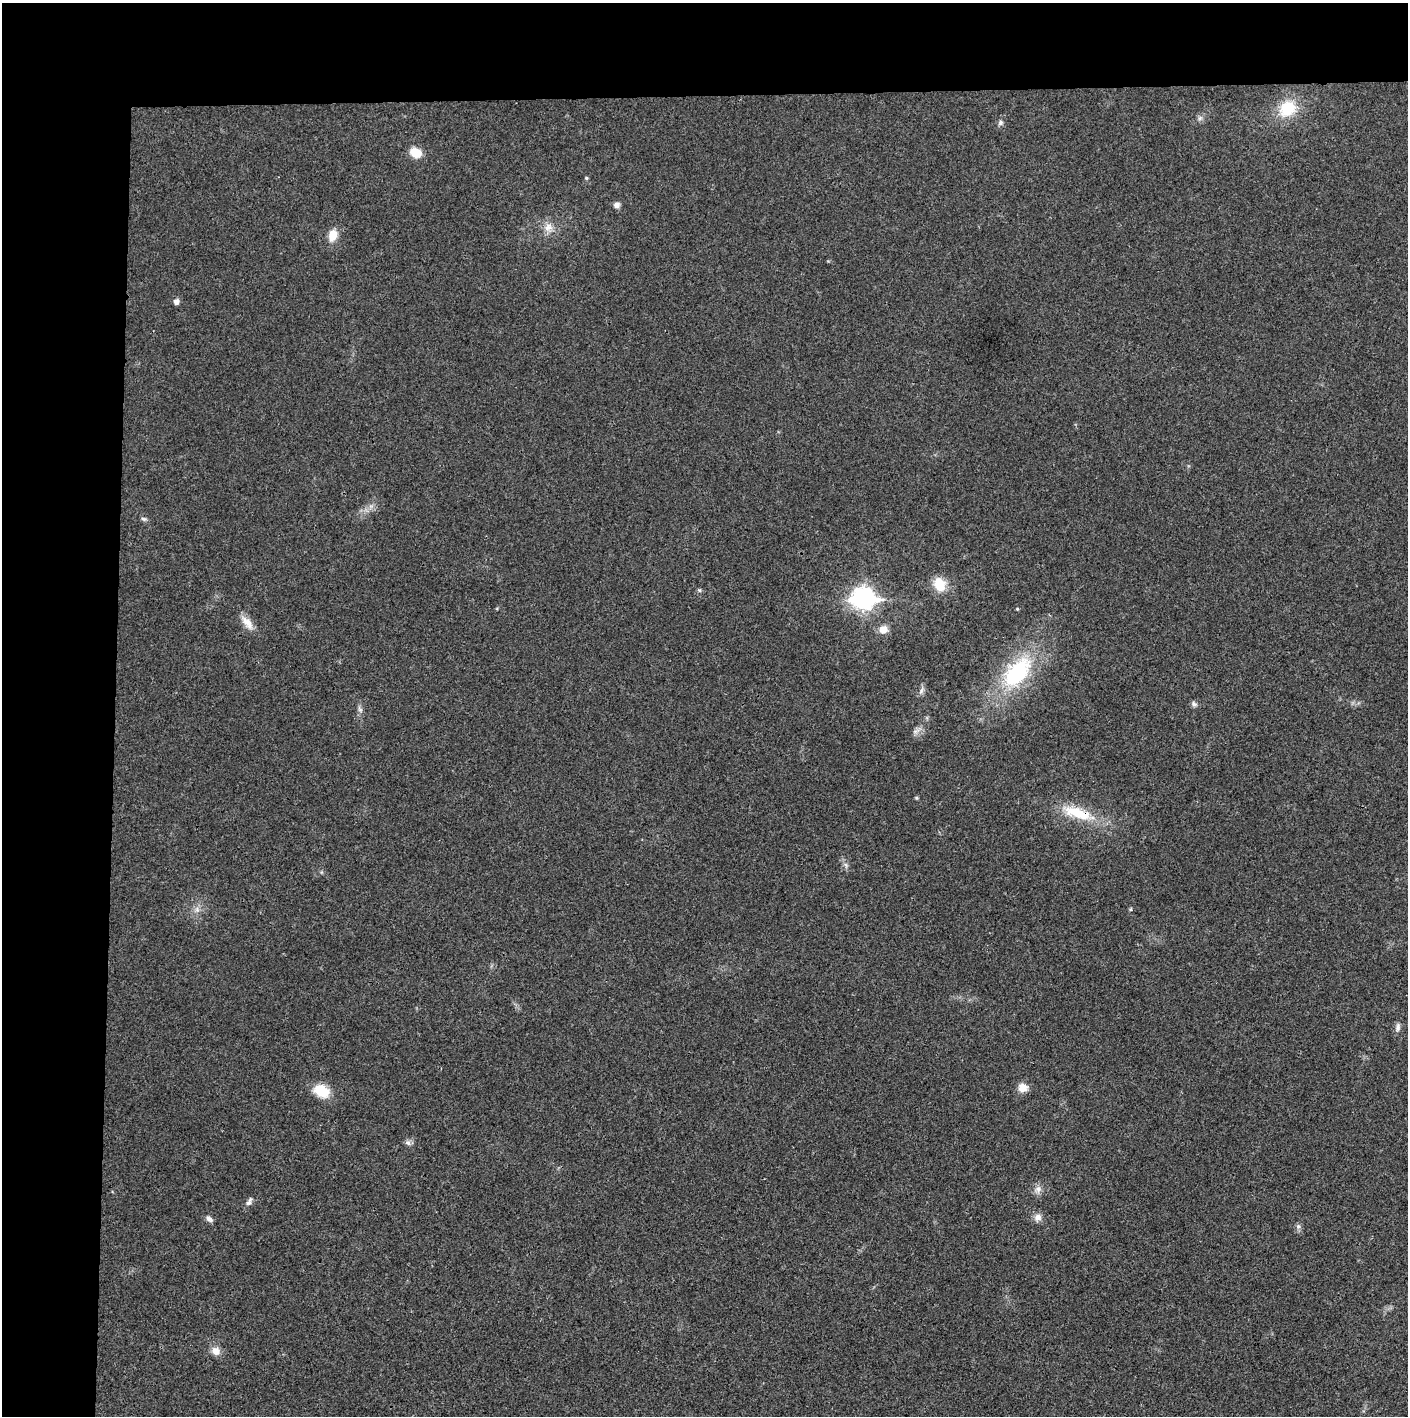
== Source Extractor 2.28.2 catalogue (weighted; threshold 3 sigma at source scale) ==
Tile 1 of 3 x 3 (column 1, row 1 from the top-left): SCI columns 4-1409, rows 2830-4243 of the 4221 x 4243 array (HDU 1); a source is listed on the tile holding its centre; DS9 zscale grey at full resolution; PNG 1410 x 1418 px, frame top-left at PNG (2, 3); no overlay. Shown black and unused: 14% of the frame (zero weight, under 3 of 4 exposures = <1% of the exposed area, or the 3 px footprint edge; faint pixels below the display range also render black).
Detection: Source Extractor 2.28.2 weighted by HDU 2 'WHT'; one run over the whole footprint, this tile lists its part. Background 0.019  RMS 0.0051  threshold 0.0231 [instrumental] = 3 sigma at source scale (4.5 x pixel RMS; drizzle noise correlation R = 1.50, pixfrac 1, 0.05/0.05 arcsec/px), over >= 5 px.
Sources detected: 34; all 34 listed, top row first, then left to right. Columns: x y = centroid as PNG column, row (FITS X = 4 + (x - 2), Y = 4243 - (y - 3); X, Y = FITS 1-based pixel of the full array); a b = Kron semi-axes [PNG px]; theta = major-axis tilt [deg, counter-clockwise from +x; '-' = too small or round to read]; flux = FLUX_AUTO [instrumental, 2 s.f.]
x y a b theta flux
1287 108 19 16 41 18
1200 118 8 5 45 1.3
1001 123 8 6 56 1.3
415 152 12 9 -26 8
586 178 5 4 - 0.68
617 205 8 7 - 1.9
548 227 13 10 27 4.4
333 235 13 9 76 6.8
176 301 5 5 - 2.6
144 519 8 5 -11 1
939 584 18 13 -68 9.8
699 590 6 4 -89 0.7
863 598 10 9 - 280
1017 609 4 4 - 0.5
247 623 23 9 -50 5.3
883 629 9 8 - 5.2
1017 672 44 24 49 48
921 691 9 4 56 1.5
1194 704 9 6 -39 1.4
360 709 10 5 -68 1.5
1078 813 46 14 -17 20
846 865 7 4 -71 1.2
197 909 7 6 - 1.8
1131 909 5 3 - 0.51
1398 1027 12 6 88 2
1023 1087 9 9 - 5.7
321 1091 18 13 -26 12
408 1143 9 7 -36 1.6
1038 1189 10 8 66 2.6
249 1201 13 5 62 1.8
1038 1217 10 9 - 3
209 1219 9 6 -38 1.7
1298 1226 7 5 -45 1.1
216 1351 10 9 - 4.4
Overlapping masked pixels (flux is a lower limit): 1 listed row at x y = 1078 813